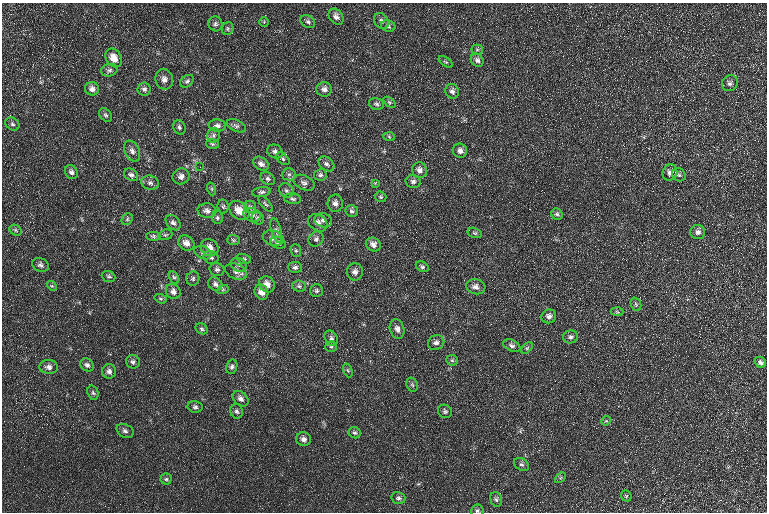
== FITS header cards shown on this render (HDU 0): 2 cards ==
NAXIS1  =                  765 / Axis length
NAXIS2  =                  510 / Axis length

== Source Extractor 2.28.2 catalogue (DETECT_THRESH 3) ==
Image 765 x 510 px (HDU 0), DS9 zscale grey, 1 PNG px = 1 image px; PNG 769 x 514 px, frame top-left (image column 1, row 510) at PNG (2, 3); each listed source drawn as its Kron ellipse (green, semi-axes under 4 px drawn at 4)
Background 15.8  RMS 8.1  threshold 24.4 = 3 sigma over >= 5 px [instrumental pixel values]
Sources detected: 142; all 142 listed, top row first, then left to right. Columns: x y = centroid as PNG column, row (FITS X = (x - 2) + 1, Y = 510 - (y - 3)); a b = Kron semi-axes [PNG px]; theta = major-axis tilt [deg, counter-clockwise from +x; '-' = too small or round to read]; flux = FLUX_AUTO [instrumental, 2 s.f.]
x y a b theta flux
336 17 9 6 -51 2600
381 21 8 7 - 1900
264 22 4 4 - 560
308 22 8 6 -33 1400
215 24 7 7 - 1400
388 26 7 5 -19 1300
228 29 6 5 - 1100
477 50 5 5 - 760
114 58 10 7 -58 6200
477 60 7 6 - 1800
446 62 8 4 -34 770
109 70 8 6 13 1500
164 79 10 9 - 3200
187 81 7 5 38 1200
730 83 8 7 - 1600
92 89 7 6 - 2500
144 89 6 6 - 1400
324 89 7 7 - 2500
452 91 7 6 - 2000
389 102 7 4 -36 770
376 104 8 5 -15 1300
105 115 8 5 -50 1200
12 124 7 6 - 1300
217 125 8 6 -3 2000
236 126 10 5 -24 1500
179 127 7 6 - 1300
213 135 7 6 - 1600
389 137 6 4 -4 730
213 144 6 5 - 1100
132 151 11 7 -65 2600
275 151 8 6 -30 1700
460 151 7 7 - 2300
283 159 8 5 -43 1200
261 164 8 6 -34 2300
326 164 9 6 -40 1700
200 167 3 2 - 390
419 170 8 7 - 2700
71 172 7 6 - 1700
670 173 8 7 - 2800
289 174 6 6 - 1300
131 175 7 5 -30 1600
320 175 6 5 - 1200
679 175 7 6 - 1200
181 176 8 8 - 2400
268 179 8 6 -33 1500
413 181 7 6 - 1600
150 183 9 7 -13 1900
304 183 11 7 -26 2200
375 183 4 4 - 460
212 189 6 4 -72 810
286 190 8 6 -45 1700
262 192 9 5 9 1500
381 197 6 5 - 810
292 199 8 5 -4 1300
335 203 8 7 - 2400
265 204 9 4 -49 1100
223 206 7 5 -81 1000
250 207 6 6 - 1200
207 211 9 7 -5 2400
239 211 11 8 -40 6700
352 211 6 6 - 1300
557 214 6 5 - 1100
252 215 9 6 -19 2000
217 218 6 5 - 1000
258 218 6 5 - 1100
127 219 6 5 - 880
323 220 9 7 -21 1900
173 223 9 6 -48 1800
318 223 10 8 -36 2900
15 230 6 5 - 900
276 230 12 5 -75 1900
698 232 7 7 - 2100
475 233 7 5 -15 950
165 235 7 5 17 940
153 236 7 4 -2 840
273 238 11 7 -18 3000
316 239 8 7 - 1600
233 240 6 5 - 900
186 243 8 7 - 3500
278 243 8 5 -21 1300
373 244 8 6 -32 2900
210 248 9 8 - 4300
296 250 6 5 - 930
203 253 9 6 -25 1800
211 257 7 6 - 1400
244 259 7 4 -17 920
41 265 8 6 -22 1700
239 265 8 6 -27 1900
295 267 6 5 - 1400
422 267 7 5 -30 1100
217 269 7 6 - 1500
236 272 11 7 -24 2500
355 272 8 8 - 2400
109 276 7 5 -21 1100
174 277 7 4 -61 1000
193 279 7 6 - 1300
215 284 7 6 - 1700
267 284 8 7 - 4200
52 286 5 4 - 630
299 286 7 5 -5 1300
476 287 10 7 -14 2600
223 289 6 4 21 670
317 291 6 6 - 1200
173 292 8 7 - 2300
261 292 8 6 -62 4100
161 299 6 4 -18 870
636 304 7 5 -69 920
617 312 6 4 -4 800
549 316 7 7 - 2200
202 329 6 5 - 980
397 329 10 7 -70 2500
571 337 7 6 - 1600
331 338 8 6 -60 1500
436 343 8 7 - 2200
512 346 9 5 -23 1500
331 347 6 5 - 900
527 348 7 4 45 780
452 360 6 5 - 930
133 362 7 6 - 1500
760 362 6 5 - 1400
87 365 7 6 - 1700
49 367 9 7 -4 2200
232 367 7 5 75 1500
348 370 7 4 -69 830
109 371 7 7 - 1900
412 385 7 5 -68 980
93 393 7 5 -72 990
241 399 9 6 -43 2300
195 407 7 5 -10 1300
237 411 7 6 - 1500
445 411 7 6 - 1200
606 421 5 4 - 650
125 431 9 6 -27 1800
355 433 6 5 - 1100
304 439 7 7 - 2300
522 464 8 5 -34 1300
560 478 6 4 45 800
166 479 5 5 - 920
626 496 6 5 - 770
398 498 7 6 - 1300
496 499 7 5 -73 1200
477 511 6 6 - 1100
At the frame edge (FLAGS 8, measured only in part): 1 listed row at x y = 477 511